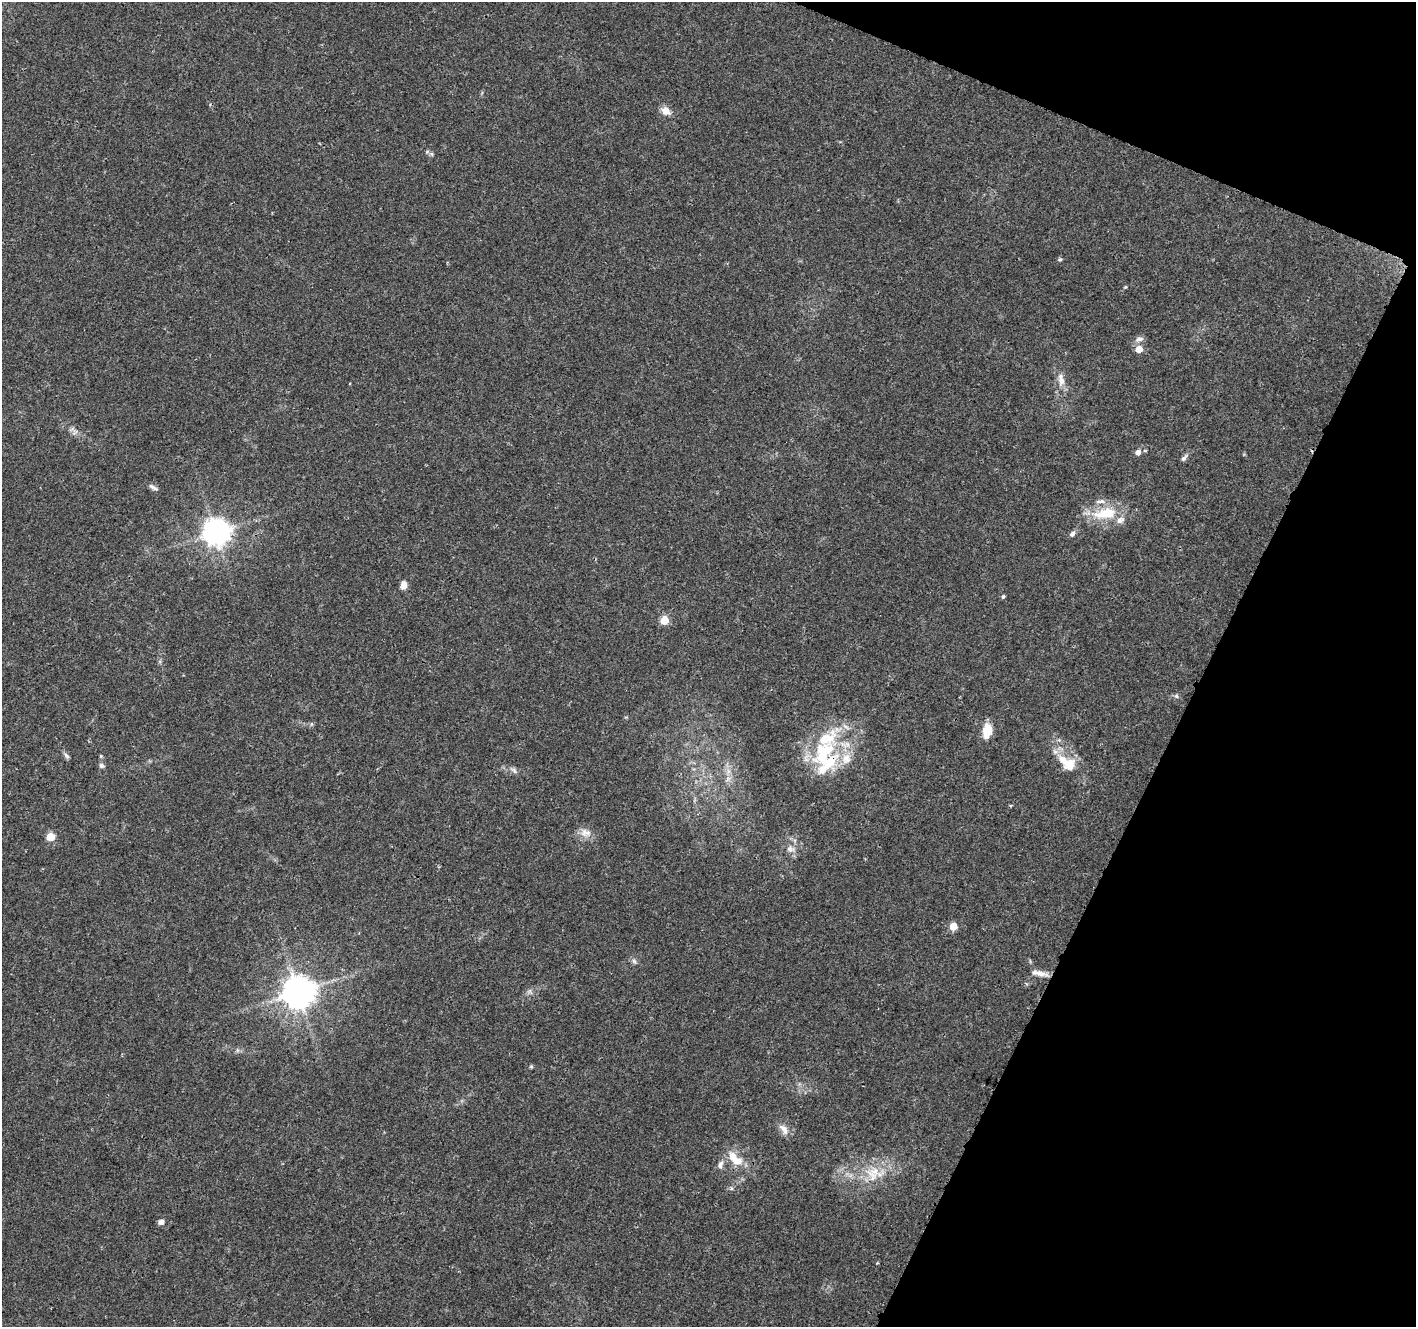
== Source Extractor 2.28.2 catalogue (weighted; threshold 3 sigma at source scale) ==
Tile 8 of 4 x 4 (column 4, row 2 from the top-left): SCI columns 4248-5661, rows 2861-4185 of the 5672 x 5786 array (HDU 1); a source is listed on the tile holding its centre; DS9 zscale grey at full resolution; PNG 1418 x 1329 px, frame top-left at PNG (2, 2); no overlay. Shown black and unused: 20% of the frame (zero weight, under 3 of 4 exposures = <1% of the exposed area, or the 3 px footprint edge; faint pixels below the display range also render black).
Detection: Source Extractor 2.28.2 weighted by HDU 2 'WHT'; one run over the whole footprint, this tile lists its part. Background 0.0474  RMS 0.0039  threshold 0.0174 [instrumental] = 3 sigma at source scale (4.5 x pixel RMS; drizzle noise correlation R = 1.50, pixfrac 1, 0.0396/0.0396 arcsec/px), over >= 5 px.
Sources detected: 52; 7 inside a brighter listed object's ellipse — not listed separately; the other 45 listed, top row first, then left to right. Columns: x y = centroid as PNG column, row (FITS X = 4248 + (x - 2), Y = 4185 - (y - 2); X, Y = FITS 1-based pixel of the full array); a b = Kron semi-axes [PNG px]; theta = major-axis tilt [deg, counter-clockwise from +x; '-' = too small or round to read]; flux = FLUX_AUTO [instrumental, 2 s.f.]
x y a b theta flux
666 111 11 9 -32 3.2
427 152 6 5 - 0.72
1060 259 5 5 - 0.55
1125 287 4 3 - 0.43
1139 339 11 7 12 1.6
1139 349 5 5 - 6.4
1061 380 20 9 -82 3.9
75 432 10 6 49 1.3
1138 452 5 5 - 2.2
1184 458 11 5 50 1.2
153 487 14 5 -30 1.2
1105 513 37 15 9 14
216 532 8 8 - 470
1072 534 8 6 48 1.3
403 585 8 6 89 3.3
1003 596 5 4 - 0.64
664 620 5 5 - 13
1176 696 6 6 - 0.78
311 724 6 4 -72 0.51
987 731 15 9 79 7.5
824 753 48 24 48 29
66 756 9 5 -49 1
101 756 5 5 - 0.42
1064 761 23 12 -55 7.3
102 766 7 6 - 1
514 770 13 4 -42 1.1
728 771 7 4 -72 1.4
728 779 9 4 54 1.3
1011 805 4 3 - 0.6
584 832 15 9 71 3
50 837 5 5 - 13
790 849 12 9 -31 2.5
953 926 6 5 - 6.8
634 961 8 5 -54 0.99
1041 974 19 7 -7 2.8
530 991 7 4 89 0.88
298 992 9 9 - 780
237 1050 6 4 -72 0.63
531 1067 5 4 - 0.5
784 1129 17 8 -54 2.8
738 1161 13 10 11 4.7
720 1164 12 7 66 1.9
874 1172 25 16 14 11
731 1188 6 4 -72 0.53
161 1222 8 5 16 1.4
Overlapping masked pixels (flux is a lower limit): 1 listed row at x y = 824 753